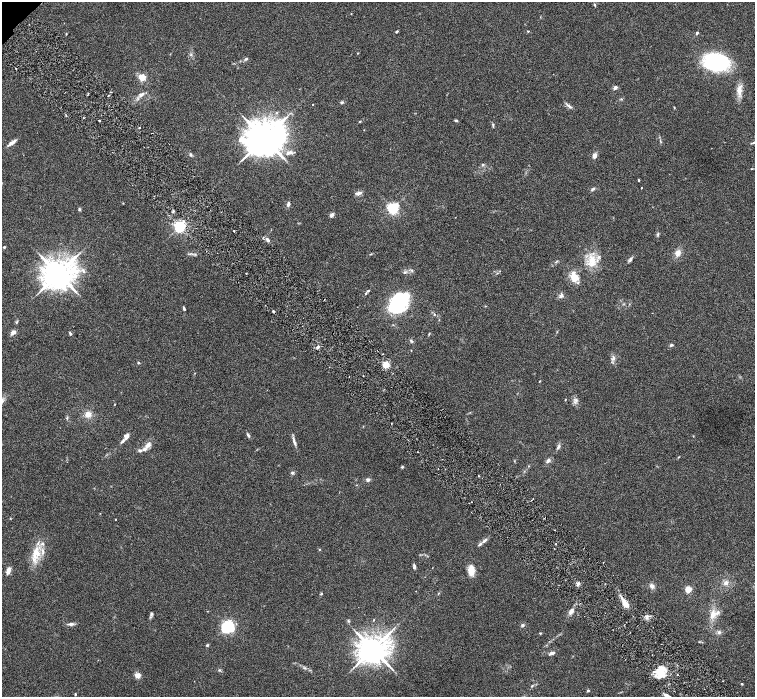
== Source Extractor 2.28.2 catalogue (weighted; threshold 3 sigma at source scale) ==
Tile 6 of 4 x 4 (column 2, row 2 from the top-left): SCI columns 1511-3015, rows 3085-4474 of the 6028 x 6026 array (HDU 1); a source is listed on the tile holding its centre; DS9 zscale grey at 2 x 2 block average (1 PNG px = mean of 2 x 2 image px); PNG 757 x 699 px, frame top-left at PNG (2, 2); no overlay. Shown black and unused: <1% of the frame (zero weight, under 3 of 6 exposures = <1% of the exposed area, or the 3 px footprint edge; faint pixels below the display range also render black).
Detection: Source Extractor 2.28.2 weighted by HDU 2 'WHT'; one run over the whole footprint, this tile lists its part. Background 0.0444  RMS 0.0034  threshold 0.0139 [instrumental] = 3 sigma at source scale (4.09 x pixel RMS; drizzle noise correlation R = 1.36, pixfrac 0.8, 0.05/0.05 arcsec/px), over >= 5 px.
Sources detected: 144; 1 inside a brighter object's white glare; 1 cosmic-ray / hot-pixel residue — not listed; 1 coinciding with a brighter row at this scale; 13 inside a brighter listed object's ellipse — not listed separately; the other 128 listed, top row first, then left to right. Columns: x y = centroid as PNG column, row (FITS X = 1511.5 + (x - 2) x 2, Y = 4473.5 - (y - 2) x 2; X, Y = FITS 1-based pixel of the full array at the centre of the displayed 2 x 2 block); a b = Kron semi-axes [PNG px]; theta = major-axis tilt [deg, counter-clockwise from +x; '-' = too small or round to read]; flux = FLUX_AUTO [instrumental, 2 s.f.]
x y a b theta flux
594 5 4 3 - 0.83
351 14 2 2 - 0.26
396 31 4 2 - 0.88
528 31 3 2 - 0.48
697 33 4 3 - 0.97
66 34 3 2 - 0.43
358 53 3 2 - 0.36
191 54 4 3 - 0.8
246 59 4 3 - 1.1
716 62 21 14 -15 89
142 77 3 3 - 42
615 87 5 4 - 1.8
739 90 15 6 87 6
141 94 9 4 32 2.7
108 96 2 2 - 0.46
342 102 5 3 - 0.95
312 104 2 2 - 0.36
569 106 6 3 -38 1.6
674 107 3 2 - 0.42
84 118 2 2 - 0.57
99 120 2 2 - 0.65
456 120 4 3 - 0.92
360 121 3 3 - 0.55
493 125 6 2 -77 0.78
139 128 2 2 - 0.38
364 130 2 2 - 0.24
264 138 12 10 19 1500
12 143 10 3 34 3.8
753 143 6 2 21 0.89
291 153 10 5 -14 3.2
191 155 4 3 - 1.1
594 156 6 4 73 2.9
482 165 4 3 - 0.82
751 169 3 2 - 0.37
639 180 2 2 - 0.98
641 188 2 2 - 0.3
593 189 6 3 39 1.3
359 193 6 4 14 2.9
288 204 5 3 - 1.9
393 208 3 3 - 150
79 209 5 3 - 0.85
173 211 3 2 - 0.88
332 215 5 4 - 2
180 226 3 3 - 160
234 231 2 2 - 0.56
658 234 5 3 - 0.91
268 240 5 3 - 2
4 247 4 3 - 0.7
678 253 8 6 67 4.7
631 259 6 4 53 1.5
592 261 17 8 -89 12
556 262 6 2 35 0.76
404 272 4 3 - 0.99
246 273 2 2 - 0.37
58 274 10 9 - 990
575 278 11 9 14 7.5
368 291 4 3 - 0.84
561 296 6 5 - 1.8
397 301 26 14 64 41
184 307 5 3 - 0.95
434 314 3 2 - 0.46
17 322 5 2 - 0.81
13 332 6 4 39 3
70 333 4 3 - 1.2
429 334 4 2 - 0.5
411 341 5 3 - 1
671 345 4 4 - 1.1
317 348 4 3 - 1.2
411 350 3 2 - 0.29
613 358 6 5 - 2.1
138 363 3 3 - 0.66
386 365 3 3 - 42
195 373 2 2 - 0.26
539 381 3 2 - 0.4
565 399 3 2 - 0.37
115 404 3 2 - 0.32
88 414 7 6 - 4.8
67 418 4 3 - 0.77
248 435 5 3 - 1.4
127 436 10 5 61 2.4
294 441 14 3 -73 2.5
147 445 9 5 42 4.1
558 447 7 3 66 1.6
140 450 5 4 - 1.4
418 452 2 2 - 0.39
548 461 5 4 - 2.1
402 467 3 3 - 0.76
292 473 4 3 - 1.3
478 476 2 2 - 0.81
368 480 4 3 - 2.2
533 499 2 2 - 0.43
115 519 2 2 - 0.37
484 540 9 3 38 2.2
555 544 2 2 - 0.42
319 549 2 2 - 0.39
36 553 18 11 76 13
414 566 6 3 -79 1.7
8 570 8 4 65 3.4
471 570 13 7 89 7
726 583 7 6 - 2.7
578 584 4 4 - 1.4
652 586 5 5 - 2.6
688 589 3 3 - 33
321 594 3 3 - 0.81
625 604 8 5 -54 7.5
571 612 7 5 57 2.9
151 614 7 4 88 1.3
713 614 9 7 73 5.6
647 616 3 3 - 1.2
348 621 4 3 - 0.84
71 624 6 4 4 2.4
522 625 4 4 - 1.3
227 626 6 5 - 60
719 632 5 4 - 1.6
540 633 3 3 - 0.56
207 645 3 3 - 0.75
373 649 9 8 - 770
552 653 5 3 - 2.8
305 668 4 2 - 0.69
219 670 4 3 - 0.76
661 671 15 8 82 11
677 674 2 2 - 0.6
137 675 6 6 - 3.7
742 684 2 2 - 1.3
532 686 4 3 - 0.76
588 691 3 3 - 0.73
75 694 3 2 - 0.79
667 696 8 3 -27 3.1
Isophote crosses this tile's border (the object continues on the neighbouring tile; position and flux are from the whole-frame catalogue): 2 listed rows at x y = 753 143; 667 696
Diffuse or blended objects may show on this block-average render without a row.